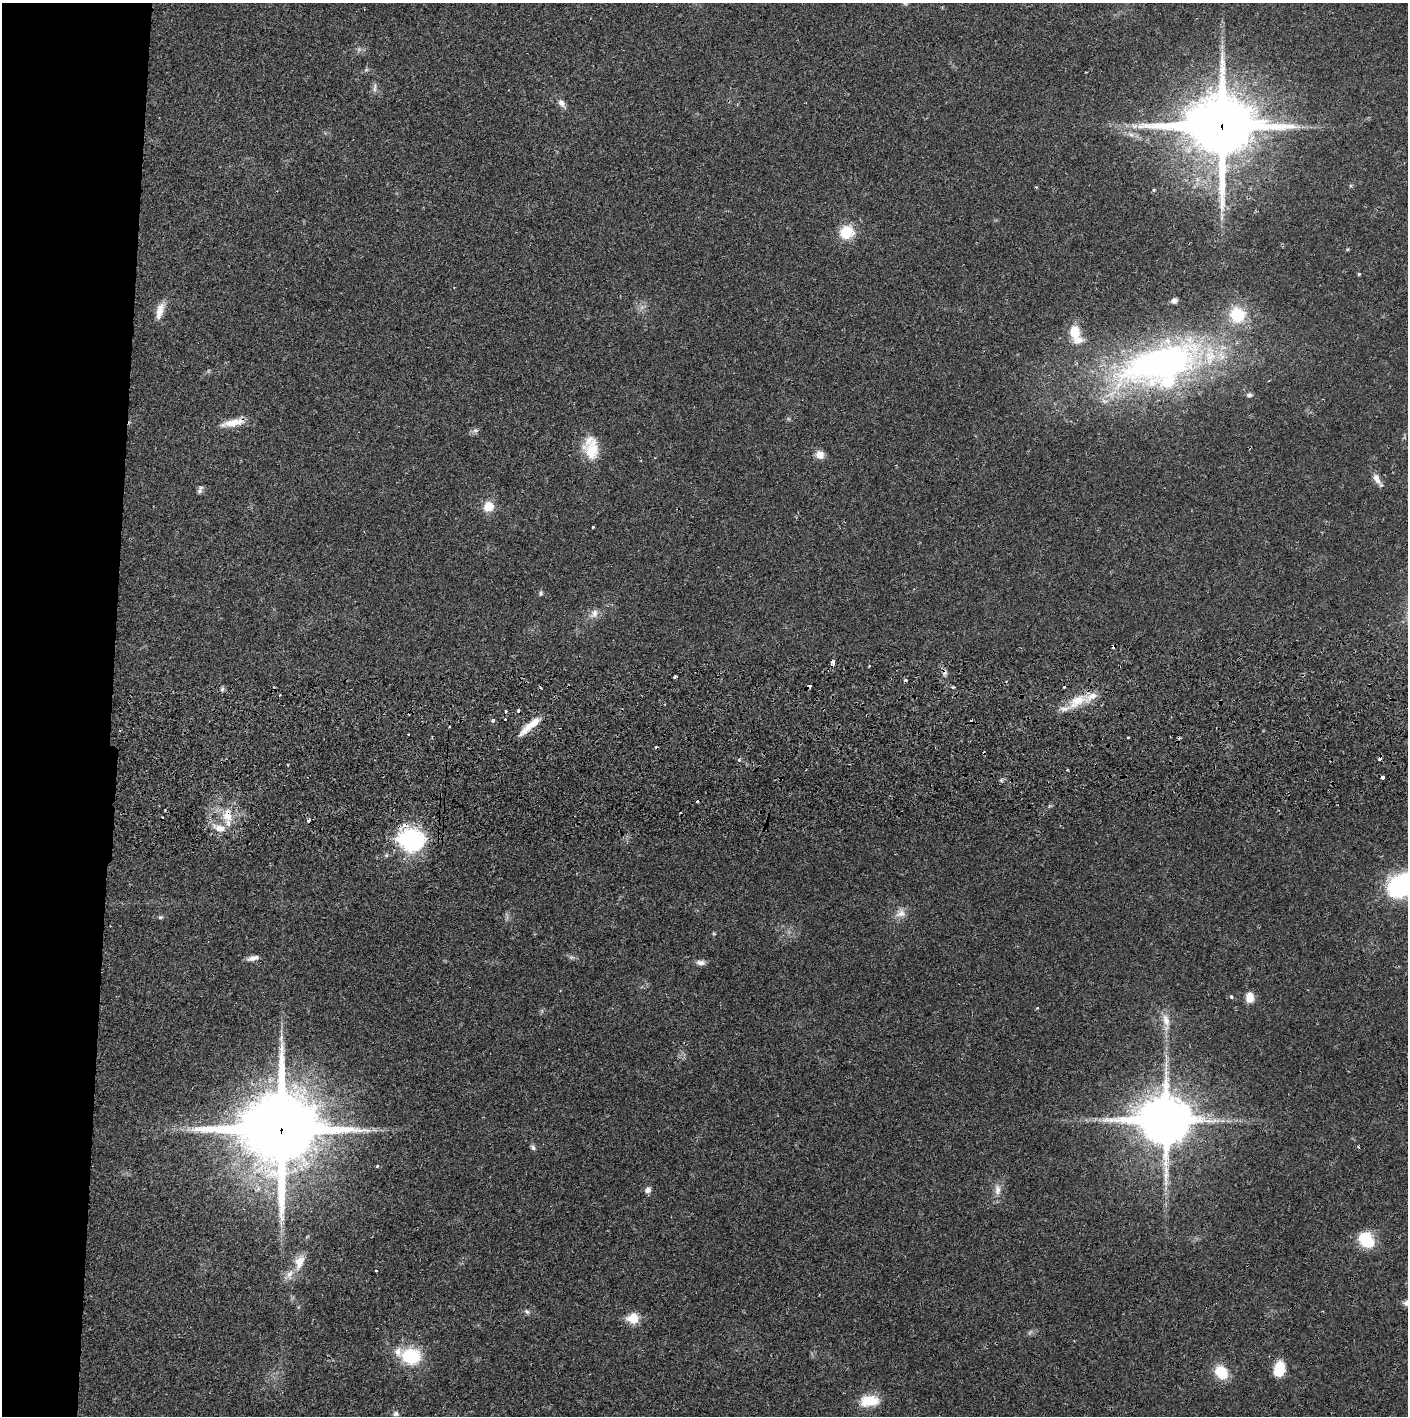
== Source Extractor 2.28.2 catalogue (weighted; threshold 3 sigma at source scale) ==
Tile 4 of 3 x 3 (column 1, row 2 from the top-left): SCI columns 4-1409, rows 1471-2884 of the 4229 x 4357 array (HDU 1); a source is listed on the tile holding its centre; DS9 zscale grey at full resolution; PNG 1410 x 1418 px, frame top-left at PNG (2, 3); no overlay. Shown black and unused: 8% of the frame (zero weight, under 2 of 3 exposures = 3% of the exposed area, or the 3 px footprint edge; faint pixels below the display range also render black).
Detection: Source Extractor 2.28.2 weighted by HDU 2 'WHT'; one run over the whole footprint, this tile lists its part. Background 0.0212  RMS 0.0035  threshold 0.0156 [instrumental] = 3 sigma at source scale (4.5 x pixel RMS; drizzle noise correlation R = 1.50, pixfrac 1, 0.05/0.05 arcsec/px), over >= 5 px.
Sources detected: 94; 1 too faint to see at this stretch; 1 inside a brighter object's white glare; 14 cosmic-ray / hot-pixel residue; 1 long thin detection or spike segment (spike, bleed or trail) — not listed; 6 inside a brighter listed object's ellipse — not listed separately; the other 71 listed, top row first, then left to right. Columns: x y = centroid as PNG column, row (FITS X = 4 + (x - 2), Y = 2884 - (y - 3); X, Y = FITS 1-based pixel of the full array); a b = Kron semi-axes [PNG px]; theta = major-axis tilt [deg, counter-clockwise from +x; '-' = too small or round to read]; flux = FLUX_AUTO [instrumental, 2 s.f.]
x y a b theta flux
366 70 7 4 18 0.56
375 88 13 4 86 1
562 103 14 8 -54 1.8
1134 126 11 7 -21 1.8
1221 127 25 22 -1 2400
1131 135 8 5 -52 1.2
1036 187 4 3 - 0.34
1154 190 5 4 - 0.47
847 232 18 16 24 8.1
1359 274 4 3 - 0.4
1174 301 6 5 - 1.4
160 311 22 9 75 3.9
1075 332 16 12 -82 6.9
1160 363 124 49 18 140
1249 395 6 6 - 1
233 423 32 9 12 5.5
475 430 8 7 - 1
591 448 28 17 -84 9.6
820 455 10 9 - 2.9
1377 479 16 8 -62 2.3
200 490 11 5 63 0.99
489 506 9 9 - 6
593 527 3 3 - 0.55
541 593 7 5 70 0.65
594 614 14 9 60 2.3
833 663 6 3 -89 1.9
869 666 3 2 - 0.34
675 677 3 3 - 0.71
810 686 3 3 - 26
953 687 4 3 - 0.83
222 689 7 5 47 0.75
1077 701 27 13 26 8.5
505 711 3 3 - 0.97
493 720 4 3 - 1.2
530 726 33 8 40 5.6
409 734 3 2 - 0.44
739 760 4 4 - 0.65
1383 777 3 3 - 2.4
697 802 3 3 - 1.7
227 815 18 11 -83 6.5
404 825 9 6 17 2.4
220 828 17 10 -9 4.2
411 840 11 9 -9 120
386 855 6 5 - 0.63
1403 885 25 17 31 53
901 913 15 11 23 2.9
160 917 6 5 - 0.57
714 934 5 3 - 0.33
572 957 8 4 0 0.75
253 958 15 6 11 1.8
701 963 12 6 -3 1.5
1231 997 4 4 - 0.81
1250 997 10 8 -90 4.1
1037 1008 4 3 - 0.3
1166 1020 18 9 -76 3.8
1165 1120 19 16 0 1500
281 1130 26 24 6 3500
533 1147 8 5 -46 0.82
377 1166 3 3 - 0.99
648 1190 8 7 - 1.6
997 1190 16 8 -88 2.6
1365 1238 19 16 78 9.3
299 1262 23 12 71 4.9
1407 1303 9 7 5 1.9
527 1312 8 6 -54 0.83
633 1318 6 6 - 18
411 1356 18 15 -5 18
1279 1369 16 12 79 7.6
1221 1372 15 12 -49 9
869 1401 20 11 5 9.3
396 1414 8 7 - 0.97
Overlapping masked pixels (flux is a lower limit): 9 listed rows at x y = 1221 127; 233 423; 833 663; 810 686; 1077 701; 227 815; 404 825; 411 840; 281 1130
Isophote crosses this tile's border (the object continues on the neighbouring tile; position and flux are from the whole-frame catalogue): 2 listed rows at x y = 1403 885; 1407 1303